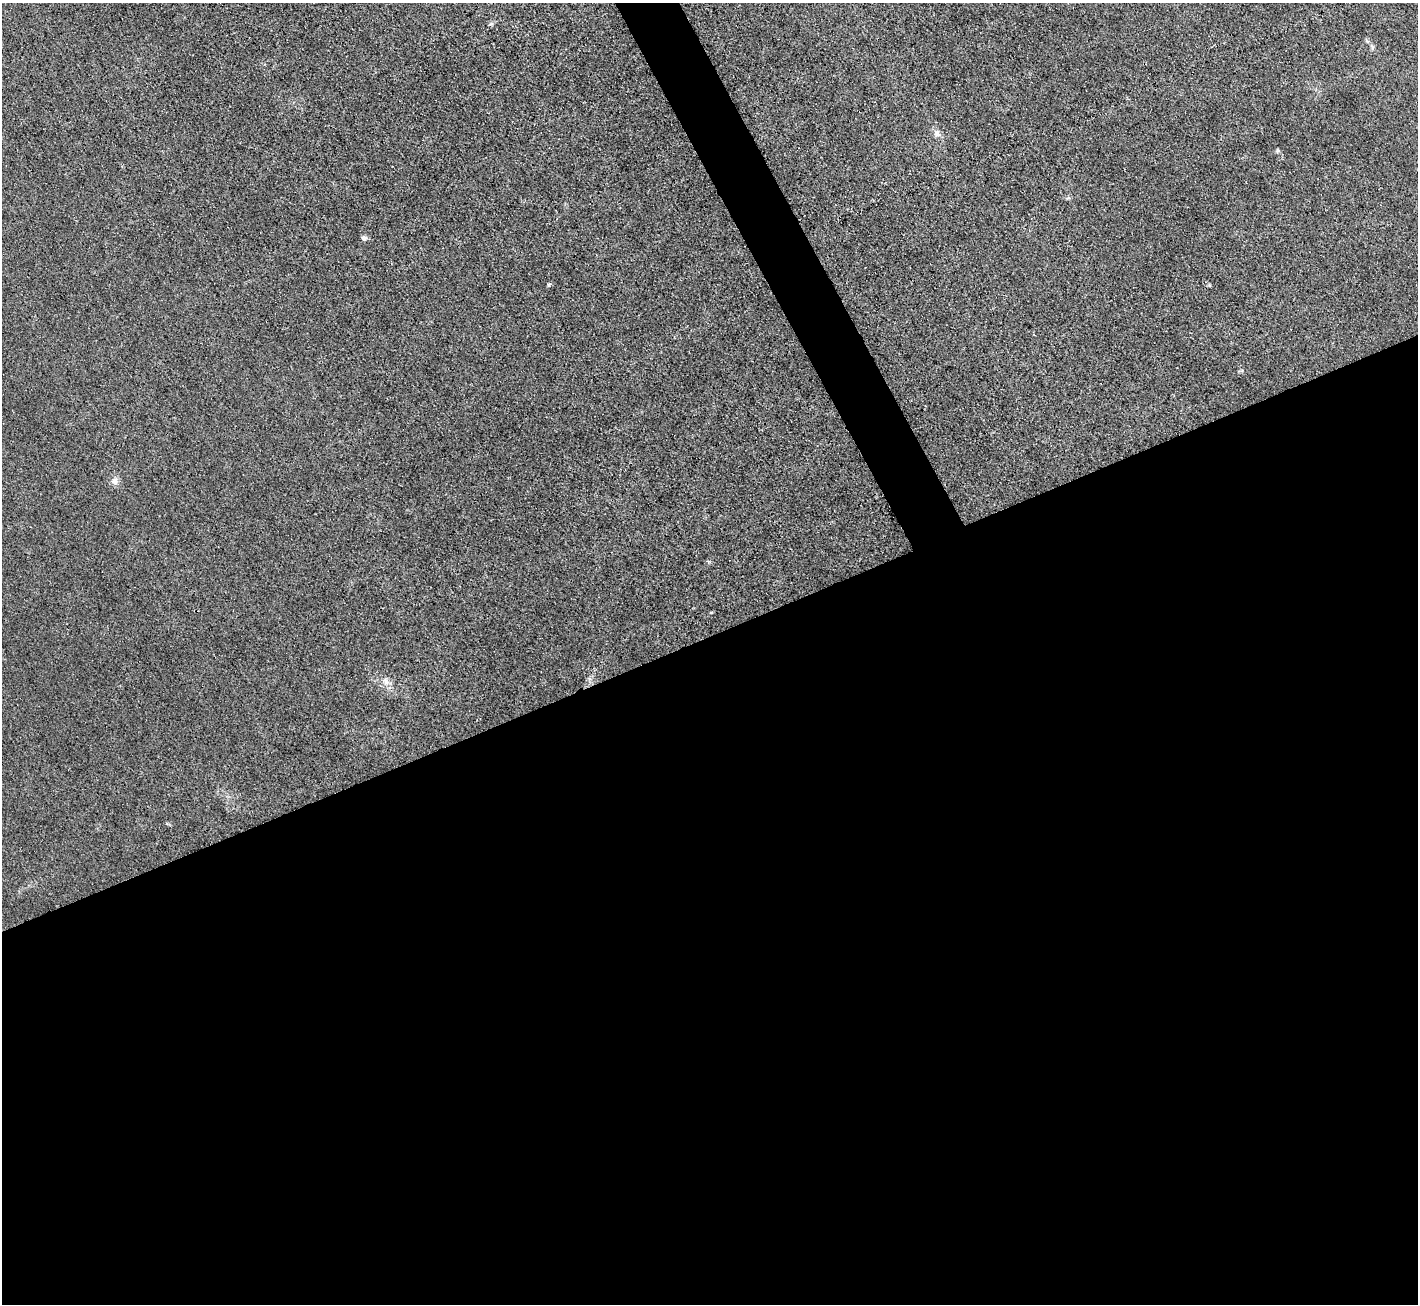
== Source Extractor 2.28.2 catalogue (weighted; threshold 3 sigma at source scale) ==
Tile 15 of 4 x 4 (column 3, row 4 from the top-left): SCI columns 2831-4246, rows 289-1590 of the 5662 x 5651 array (HDU 1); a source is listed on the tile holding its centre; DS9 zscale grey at full resolution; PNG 1420 x 1306 px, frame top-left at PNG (2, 3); no overlay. Shown black and unused: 53% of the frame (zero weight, under 3 of 4 exposures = <1% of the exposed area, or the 3 px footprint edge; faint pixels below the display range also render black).
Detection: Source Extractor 2.28.2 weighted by HDU 2 'WHT'; one run over the whole footprint, this tile lists its part. Background 0.0197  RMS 0.005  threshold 0.0225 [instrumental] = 3 sigma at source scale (4.5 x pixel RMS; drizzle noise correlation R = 1.50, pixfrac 1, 0.05/0.05 arcsec/px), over >= 5 px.
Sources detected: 8; all 8 listed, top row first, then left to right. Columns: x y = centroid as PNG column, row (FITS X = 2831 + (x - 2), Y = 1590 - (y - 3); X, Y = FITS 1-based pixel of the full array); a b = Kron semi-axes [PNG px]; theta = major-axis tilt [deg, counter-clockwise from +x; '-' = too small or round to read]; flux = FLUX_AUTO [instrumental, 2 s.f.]
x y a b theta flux
937 133 10 8 -75 2.2
1278 150 6 4 -61 0.71
364 238 6 6 - 1.6
549 285 5 4 - 0.83
1209 285 5 4 - 0.58
115 481 10 9 - 2.4
711 612 5 3 - 0.41
386 681 11 6 -82 2.3